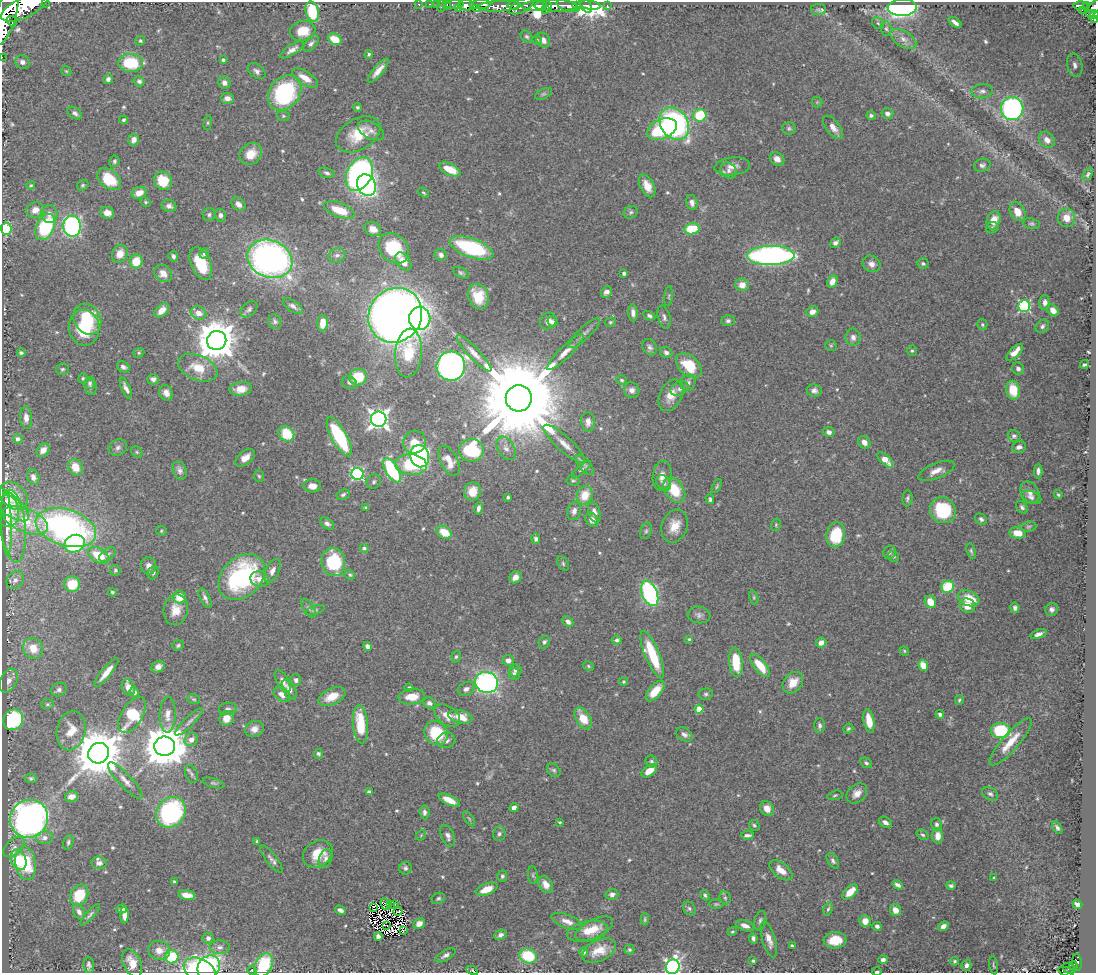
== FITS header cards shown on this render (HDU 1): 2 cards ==
NAXIS1  =                 1094
NAXIS2  =                  971

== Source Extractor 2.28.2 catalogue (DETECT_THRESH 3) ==
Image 1094 x 971 px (HDU 1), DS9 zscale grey, 1 PNG px = 1 image px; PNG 1098 x 975 px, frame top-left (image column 1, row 971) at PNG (2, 2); each listed source drawn as its Kron ellipse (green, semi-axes under 4 px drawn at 4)
Background 0.828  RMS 0.017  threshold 0.0506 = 3 sigma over >= 5 px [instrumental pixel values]
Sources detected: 593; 9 with non-positive FLUX_AUTO (blend fragments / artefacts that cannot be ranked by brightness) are neither listed nor drawn; of the other 584, the 500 brightest by FLUX_AUTO listed and drawn (84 fainter detections omitted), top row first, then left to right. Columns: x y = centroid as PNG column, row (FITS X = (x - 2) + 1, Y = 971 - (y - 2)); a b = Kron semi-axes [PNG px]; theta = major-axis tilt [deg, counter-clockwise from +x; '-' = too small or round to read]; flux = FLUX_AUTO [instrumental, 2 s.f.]
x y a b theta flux
45 3 3 2 - 87
418 4 2 2 - 12
430 4 3 2 - 20
436 4 2 2 - 13
447 5 5 3 - 35
454 5 9 3 2 73
466 5 8 5 0 1200
480 5 11 3 4 890
513 5 6 3 -11 240
590 5 10 4 -9 190
607 5 3 2 - 8.7
1080 5 7 3 0 290
441 6 6 2 71 32
499 6 22 5 3 1200
521 6 13 6 28 830
535 6 12 5 3 2000
548 6 5 3 - 450
556 6 21 6 0 1100
568 6 12 5 -18 380
576 6 3 3 - 140
586 6 8 5 -55 120
1086 6 4 3 - 160
25 7 26 10 26 5600
458 8 3 2 - 62
902 8 14 8 2 390
476 9 3 2 - 120
1093 9 10 5 50 530
545 10 2 2 - 130
818 10 8 5 -1 2.3
1082 10 2 2 - 26
312 12 10 6 -76 54
1090 14 4 3 - 64
1094 15 4 3 - 100
6 16 30 10 74 5000
1095 20 3 2 - 38
12 21 5 3 - 260
955 22 7 3 -35 4.5
878 23 7 5 -45 2.1
886 29 7 5 -86 2.5
303 31 12 10 11 22
527 36 6 5 - 2.3
335 39 7 5 -32 22
903 39 14 8 -32 7.9
537 40 4 4 - 1.6
543 40 8 6 -56 7.5
140 41 5 4 - 1.8
311 44 10 5 49 3.7
292 50 14 5 33 6.3
369 54 4 3 - 1.7
2 57 2 2 - 6.7
223 60 3 3 - 2.3
22 62 7 6 - 7.5
131 63 12 9 -1 58
1075 65 12 7 -78 6.7
66 71 6 4 -44 1.6
256 71 10 6 -37 4.5
378 71 15 5 50 9.8
305 78 15 6 -32 15
108 79 5 5 - 3.6
139 81 5 5 - 3.5
224 83 6 6 - 5.6
982 91 10 7 5 4.5
285 93 19 15 52 130
543 94 9 5 26 2.3
227 98 6 5 - 6.4
817 102 5 5 - 1.5
358 107 4 4 - 2.2
1012 108 11 11 - 260
75 113 8 5 -36 3.7
887 114 6 5 - 4.4
700 115 6 6 - 54
871 115 5 4 - 2.5
283 116 6 5 - 1.9
123 120 4 4 - 2
208 123 7 4 82 1.7
674 124 17 13 -55 280
833 127 14 6 -52 8.8
789 128 6 6 - 2.3
662 129 15 9 24 82
371 131 14 8 -29 6.7
358 134 24 15 31 36
134 140 6 5 - 7.7
1047 140 9 7 -46 8.7
251 154 12 10 44 17
777 159 8 6 -38 7.5
114 161 6 5 - 2.3
982 165 8 6 12 3.7
732 166 18 9 6 11
450 169 11 5 -24 26
729 171 8 7 - 5.1
327 173 8 5 -18 3.1
359 174 18 12 65 420
1088 174 7 4 58 1.9
109 179 13 9 -40 36
163 181 9 8 - 32
31 185 4 4 - 1.6
83 185 6 5 - 1.8
367 185 11 9 -60 250
647 186 12 7 -63 14
139 193 8 6 24 13
424 193 6 3 -38 1.5
146 202 5 4 - 1.6
692 203 7 5 -75 5.5
238 204 8 6 -41 6.2
169 206 7 6 - 4.4
35 210 9 8 - 11
339 210 16 7 -21 27
631 212 7 6 - 2.5
1018 212 10 7 -60 15
107 213 7 6 - 9.6
49 214 9 8 - 6.9
209 214 6 6 - 2.9
220 215 6 5 - 3.8
1066 218 9 8 - 14
993 220 9 6 71 16
1031 224 8 5 -10 2.5
72 226 10 9 - 250
45 227 14 9 63 93
992 228 6 5 - 2.2
6 229 6 5 - 82
373 229 8 6 -23 12
692 229 8 5 10 39
835 243 6 4 39 4.7
394 248 17 13 -43 66
471 248 23 9 -19 110
204 253 5 4 - 2.6
120 254 9 7 64 12
337 255 9 7 22 3.8
441 255 6 5 - 4.2
771 255 24 9 1 420
173 256 5 4 - 3.2
270 259 23 18 -22 450
136 261 7 6 - 25
403 262 10 6 -52 14
201 264 17 9 -67 34
871 264 9 8 - 6.5
923 264 5 5 - 2.1
163 273 9 7 -39 9.9
461 273 8 4 -28 2.4
624 273 4 3 - 3.4
832 281 7 5 62 9.2
742 285 7 6 - 12
606 292 6 5 - 5.9
478 296 13 10 -68 27
669 296 10 4 85 1.7
1045 303 7 5 -90 5.6
293 306 11 5 -34 5.1
1024 306 6 6 - 170
249 309 10 6 42 3.4
162 310 8 5 43 11
1053 310 6 5 - 7.7
812 312 6 5 - 7.1
198 313 8 6 -22 10
633 313 8 4 -86 5.8
395 315 28 26 49 1400
649 316 6 4 -27 2.8
664 317 12 6 -76 4.3
420 318 12 11 - 140
87 319 16 13 -59 50
548 321 9 7 49 7
728 321 7 5 2 3
275 322 7 6 - 2.8
552 322 5 5 - 3.6
610 322 5 4 - 1.8
323 323 8 5 88 14
982 325 5 5 - 1.8
1042 326 7 6 - 3.3
84 328 18 15 -81 51
584 333 21 6 44 5.9
853 337 8 7 - 6
217 340 10 9 - 3700
831 346 6 5 - 1.8
650 347 9 6 -57 3.9
912 351 5 5 - 2
565 352 24 6 44 12
666 352 6 5 - 3.8
1015 352 11 4 45 11
21 353 4 3 - 2.2
139 353 5 4 - 1.7
408 353 24 13 85 53
474 353 24 5 -46 10
1084 365 4 3 - 1.8
451 366 14 14 - 450
689 366 15 10 -42 38
123 367 7 5 -29 3.6
198 368 21 12 -22 28
62 369 6 5 - 2.2
1018 369 6 5 - 3.9
358 377 8 8 - 30
83 378 5 4 - 1.8
153 379 6 5 - 4.2
622 380 5 4 - 1.9
349 382 7 6 - 2.9
90 383 6 5 - 2.4
688 383 8 7 - 5
91 387 8 6 -81 2.8
126 388 11 4 -66 5.5
680 388 9 6 25 5.3
241 389 11 7 6 13
632 390 8 7 - 6.1
1013 390 9 7 -79 26
814 391 7 6 - 4.3
166 393 8 6 -65 7.4
671 395 17 11 63 16
519 398 13 13 - 33000
26 418 11 6 -85 8.4
379 419 8 7 - 610
588 422 10 6 -86 7.2
829 432 6 5 - 4.5
286 434 8 7 - 38
1014 436 6 6 - 3.5
339 437 22 7 -61 98
18 439 5 4 - 4.5
414 442 11 11 - 19
864 442 7 5 -46 6.4
564 444 27 7 -42 14
1019 447 7 5 12 4.5
118 448 9 8 - 4.4
506 448 13 8 -59 7.4
43 450 7 5 48 8.6
471 450 12 11 - 90
137 452 6 5 - 1.7
420 456 11 9 -71 230
245 458 11 6 39 10
885 460 10 4 -44 17
449 461 16 8 -62 16
411 465 16 10 -5 59
585 465 12 5 -51 3.9
75 467 9 7 -59 20
180 470 9 6 -69 4.5
392 470 13 6 -60 120
581 470 12 4 42 2.7
936 471 19 7 22 10
1038 471 7 4 89 4.3
358 474 6 6 - 170
259 476 6 5 - 1.8
662 476 15 9 83 11
33 477 8 6 -73 4.5
573 480 6 5 - 1.9
374 482 7 6 - 2.9
664 483 8 6 -48 4.3
312 486 9 6 -3 8.6
717 486 7 3 63 1.9
674 490 14 9 -57 36
472 491 9 8 - 16
1030 492 11 8 -57 7.5
343 495 7 5 27 2.5
585 495 9 8 - 22
1058 495 5 3 - 1.5
13 496 16 12 -39 24
508 497 3 3 - 2.5
1031 497 10 6 -20 3.8
907 498 8 5 84 2.6
710 499 5 4 - 2.3
7 503 26 10 -38 9.2
1022 507 7 5 -50 3
366 508 4 3 - 2.4
479 508 6 4 79 4.3
943 510 13 12 - 79
7 511 16 11 -85 7.7
574 511 9 7 73 5.6
594 512 10 5 -74 5.8
981 519 6 5 - 2.9
25 520 24 12 -23 40
592 520 8 6 -48 6.7
7 523 33 5 -88 8.9
327 523 7 5 -34 3.9
776 525 6 4 71 1.7
13 526 36 12 -84 21
675 526 17 13 70 18
1028 527 8 5 6 2.4
66 528 31 18 -17 350
161 531 5 5 - 1.7
646 531 8 5 70 2.3
444 532 8 6 -30 25
1018 533 8 5 -8 17
836 535 12 9 79 49
536 539 5 4 - 3.1
75 544 10 8 20 100
364 548 4 4 - 2.5
971 551 8 4 -73 2
889 552 7 6 - 3
99 555 11 7 -30 31
107 555 9 5 37 3.9
893 556 6 5 - 2.5
333 562 14 11 -81 76
563 564 8 5 -64 2.4
148 566 8 7 - 7
115 570 5 5 - 2.1
272 571 12 6 65 6.5
153 573 7 5 66 2.7
350 575 5 4 - 1.6
242 577 26 19 45 160
515 577 6 5 - 7.7
260 579 9 7 -18 9.7
15 580 10 7 49 4.3
72 584 8 8 - 30
948 587 6 6 - 55
112 592 4 4 - 2
650 593 13 7 -69 220
180 597 6 6 - 22
754 597 7 4 -72 1.7
205 598 10 5 -64 4
969 598 11 7 -20 25
930 602 6 5 - 19
967 606 8 7 - 14
308 608 11 5 -56 3.3
1015 608 5 4 - 3.8
1052 609 6 6 - 3.9
176 610 15 12 79 17
315 610 10 4 18 2.2
699 615 11 8 -6 5.1
568 622 6 4 -42 4.4
1038 634 8 4 20 5.1
689 639 4 3 - 1.7
617 640 5 4 - 2.9
544 642 6 5 - 2.9
821 643 5 5 - 8.5
178 645 6 5 - 2.1
367 646 5 4 - 4.8
33 648 11 9 -54 18
904 651 5 4 - 1.5
652 655 25 7 -67 59
456 657 6 4 72 2
508 660 6 5 - 6.1
736 662 15 6 -84 40
588 666 6 4 -29 1.6
760 666 14 6 -52 29
923 666 6 4 -62 15
158 667 7 5 29 6.9
515 670 6 6 - 3.2
106 672 18 5 51 12
514 674 6 5 - 3.9
296 680 6 5 - 3
9 681 12 8 65 5.8
283 681 12 5 -60 8
486 682 11 10 - 300
624 682 4 4 - 1.5
793 683 12 9 49 18
128 687 9 6 -67 12
409 688 4 4 - 2.5
466 689 9 6 28 5.6
59 690 8 6 30 3.6
289 690 11 6 -65 6.4
655 691 12 6 49 24
134 692 5 4 - 3.6
706 694 7 5 6 2.7
282 695 9 6 -36 7.7
332 697 14 8 26 18
412 697 13 7 7 18
194 699 6 4 -18 1.7
959 700 5 4 - 1.6
429 703 6 5 - 4.2
47 704 6 5 - 1.9
228 709 9 6 3 3.7
699 709 4 4 - 22
940 714 4 4 - 2.8
132 715 20 10 59 70
168 715 18 8 87 10
447 716 15 9 -36 13
460 717 12 6 -14 18
227 718 7 7 - 14
583 718 12 7 -58 23
13 720 11 9 53 100
869 721 12 5 -80 18
189 722 18 5 45 5.3
360 724 19 7 -85 44
820 726 7 5 -89 3.2
254 729 9 8 - 8.3
848 729 5 4 - 1.9
71 731 20 14 77 22
1000 731 9 7 -6 66
436 733 12 11 - 53
684 735 9 6 -35 4.3
191 740 7 6 - 8.1
446 740 9 8 - 4.9
1011 742 30 8 49 22
165 746 10 9 - 4400
99 753 11 10 - 6500
318 754 5 3 - 2.4
651 761 6 5 - 2.5
866 763 6 4 -31 2.7
554 770 7 5 -43 2.4
649 771 9 5 36 14
192 774 9 6 -69 3.4
31 778 6 5 - 2.3
125 780 24 6 -47 9.9
213 783 11 4 -15 2.6
369 792 4 4 - 4.6
857 793 11 8 43 9.6
990 794 8 6 -30 3.3
835 795 8 4 15 1.9
71 796 7 5 12 9.2
449 800 11 5 -26 15
514 808 4 4 - 6.8
767 808 8 6 -59 9.3
171 812 16 14 51 170
424 812 7 5 -84 3.5
29 819 19 18 - 540
469 819 8 3 -56 1.6
559 822 3 3 - 1.6
885 822 7 5 -32 4.9
937 824 6 5 - 2.8
754 825 5 5 - 1.8
1057 828 7 4 -59 3.2
499 834 7 6 - 3.1
421 835 6 4 46 1.6
747 835 6 3 3 3.2
923 835 6 4 -36 1.9
448 836 11 6 -68 5.2
938 836 7 5 -89 9
45 838 8 6 6 5.7
257 841 4 3 - 1.7
68 842 7 5 75 2.7
14 847 13 7 43 5.6
318 854 16 12 34 24
325 858 9 6 68 4.2
271 859 16 5 -51 5
19 860 10 7 -70 40
833 861 8 5 -58 3.4
26 863 17 10 -83 54
99 863 8 6 -7 5.5
405 868 6 6 - 3.1
781 870 13 7 -37 13
533 875 9 5 -83 2.2
502 876 6 5 - 2.4
994 878 3 3 - 1.6
174 881 3 3 - 1.6
546 884 9 6 -61 10
898 885 5 3 - 3.9
951 886 5 4 - 2.8
487 889 11 6 22 17
850 892 9 5 44 16
612 894 6 5 - 4.5
79 895 11 8 59 39
187 895 8 5 -8 11
705 895 6 4 -48 2
438 898 7 5 27 2.2
725 898 7 5 -67 2.5
385 904 5 3 - 3
390 904 3 2 - 4.5
394 904 3 2 - 2
716 904 7 5 1 1.9
1077 904 5 4 - 4.7
373 907 3 2 - 1.8
689 908 7 5 -57 2.9
121 909 5 4 - 3.4
828 909 7 4 72 2.1
340 910 5 4 - 4.4
895 910 6 5 - 11
398 911 4 2 - 1.5
79 912 8 5 -61 4.3
90 915 14 4 48 3.3
124 915 8 4 89 8.2
645 919 6 3 87 1.7
567 921 16 7 -21 8.8
760 921 10 6 76 3.5
865 921 6 5 - 13
419 924 6 5 - 9.4
387 925 3 2 - 1.8
745 926 9 5 -20 6.7
877 926 5 4 - 3.6
943 926 5 4 - 5.6
594 929 20 9 27 15
403 930 2 2 - 1.9
587 931 21 10 12 19
732 932 5 4 - 1.8
500 935 6 5 - 4.2
378 936 4 4 - 5.8
208 938 5 5 - 4.1
753 938 5 3 - 2.9
769 939 18 6 -73 10
835 940 11 8 4 24
792 946 3 3 - 1.6
220 947 10 7 -3 5.3
159 950 11 9 -18 11
629 950 5 5 - 2.1
599 951 18 10 25 17
583 952 5 4 - 2.8
445 955 11 5 28 4.3
528 956 9 7 -22 52
172 957 7 6 - 54
883 960 5 4 - 3.9
753 961 4 3 - 2
954 961 4 4 - 1.9
1077 962 8 4 -84 150
132 963 15 9 -66 18
89 965 8 5 -85 3.2
264 965 12 8 65 60
966 965 5 5 - 4.3
994 965 9 3 -82 1.7
1073 965 4 4 - 89
209 967 12 10 50 140
673 967 7 6 - 360
1069 968 7 5 -30 140
200 970 17 11 -26 140
252 970 4 4 - 1.5
472 970 6 4 -27 1.8
877 972 5 2 - 1.9
1066 972 8 3 -18 74
At the frame edge (FLAGS 8, measured only in part): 14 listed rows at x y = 45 3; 25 7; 1093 9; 1094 15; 6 16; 1095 20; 2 57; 6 229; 264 965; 673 967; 200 970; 472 970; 877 972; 1066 972
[84 fainter detections neither listed nor drawn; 9 non-positive-flux detections neither listed nor drawn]